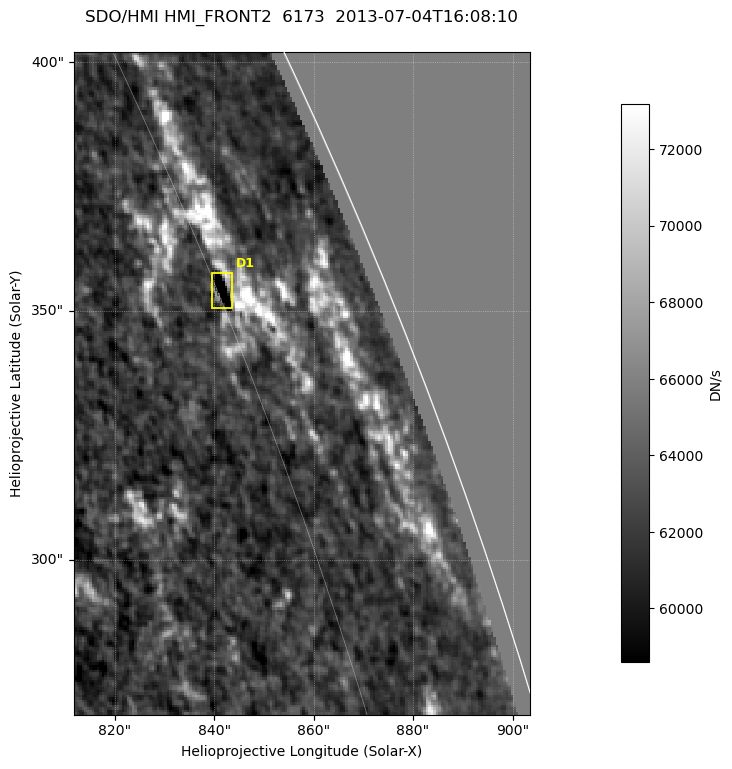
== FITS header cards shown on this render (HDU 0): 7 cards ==
TELESCOP= 'SDO/HMI '
INSTRUME= 'HMI_FRONT2'
WAVELNTH=               6173.0
DATE-OBS= '2013-07-04T16:08:10.80'
CTYPE1  = 'HPLN-TAN'
CTYPE2  = 'HPLT-TAN'
BUNIT   = 'DN/s    '

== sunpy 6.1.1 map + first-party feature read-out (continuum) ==
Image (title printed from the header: SDO/HMI HMI_FRONT2  6173  2013-07-04T16:08:10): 182 x 264 px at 0.504 arcsec/px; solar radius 944 arcsec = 1872 px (partial field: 0.3% of the solar disc is inside the frame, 72% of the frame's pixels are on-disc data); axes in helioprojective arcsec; data unit DN/s (BUNIT, on the colour bar)
Off-disc pixels are blank (NaN) in the file (28% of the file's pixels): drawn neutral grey
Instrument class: CONTINUUM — white-light / continuum photospheric image (CONTENT/OBS_TYPE)
Dark features (sunspots / pores): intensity divided by the frame's on-disc median (partial field: no limb-darkening profile); reference = the frame's on-disc median (the 8%-of-disc-diameter window exceeds this field); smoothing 3 px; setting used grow <= 0.95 with closing radius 1 px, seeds <= 0.88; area >= 12 px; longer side >= 3 px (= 1.5 arcsec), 3 px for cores <= 0.7; partial field; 1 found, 1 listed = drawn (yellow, D1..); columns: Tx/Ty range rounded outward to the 2 arcsec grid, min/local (2 s.f., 1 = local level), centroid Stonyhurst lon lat
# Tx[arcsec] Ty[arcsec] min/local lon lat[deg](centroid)
D1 838..844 350..358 0.71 +75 +23